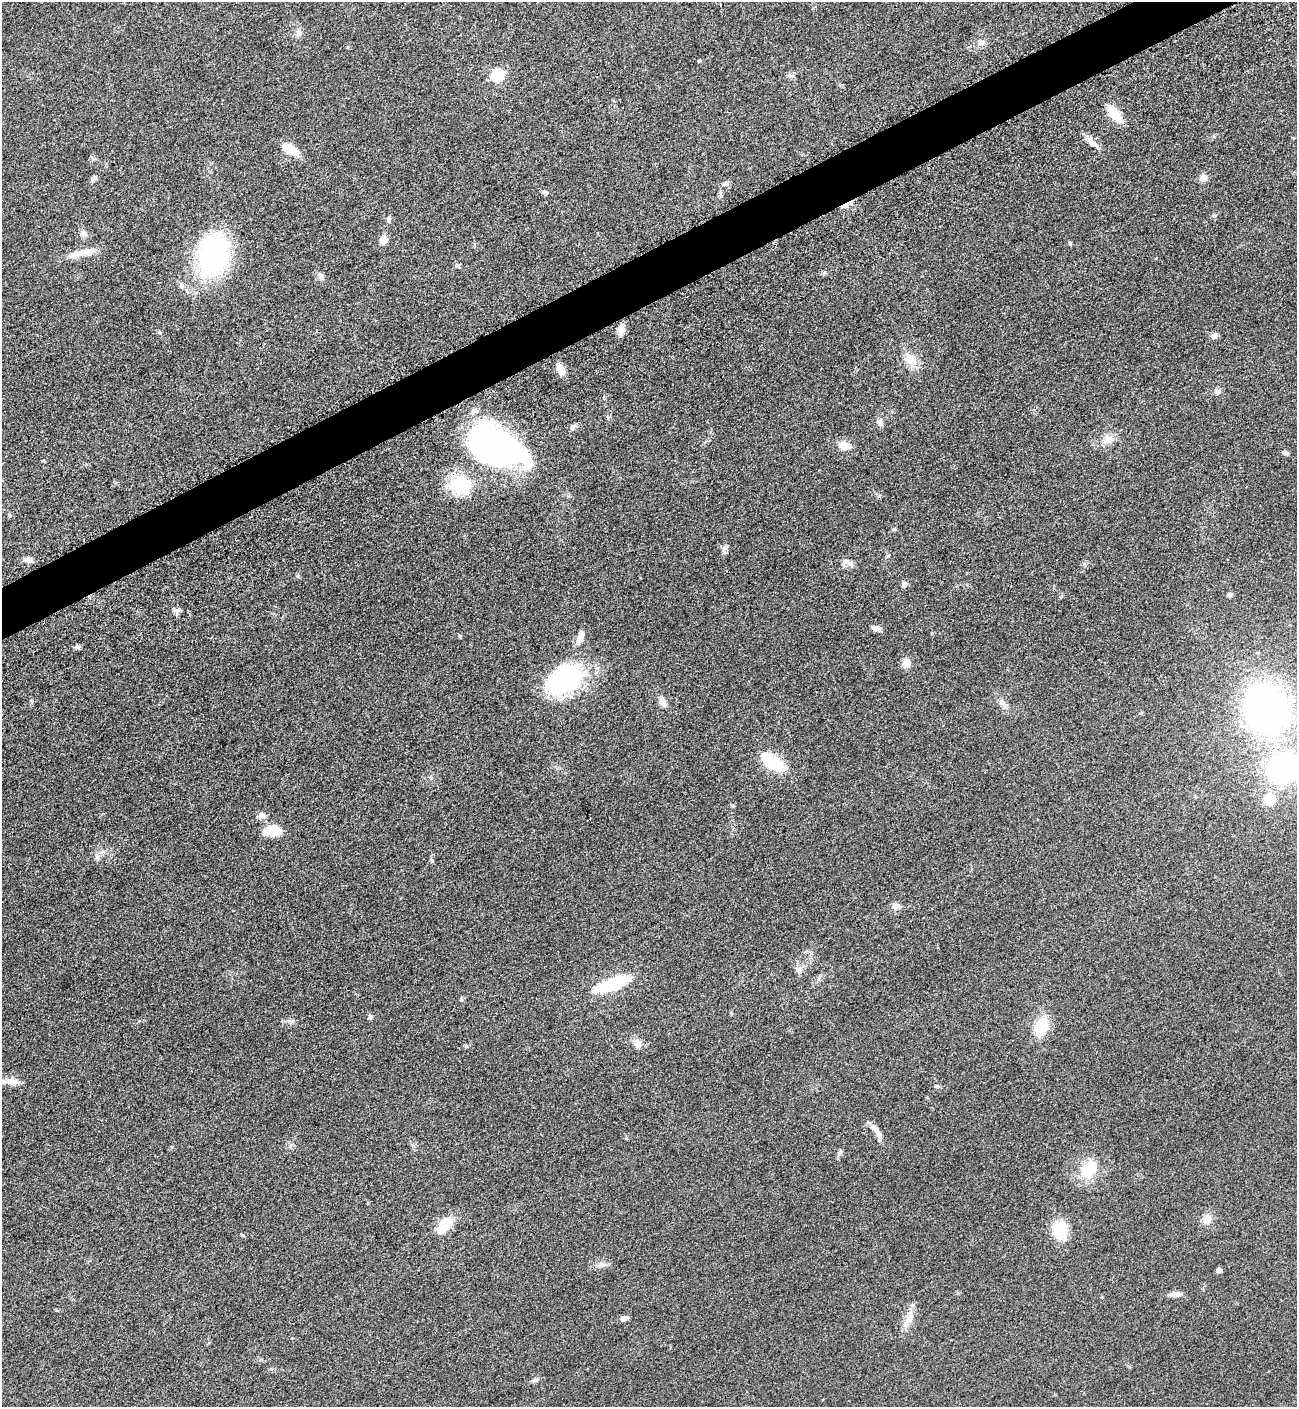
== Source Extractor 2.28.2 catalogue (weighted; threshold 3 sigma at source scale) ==
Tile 10 of 4 x 4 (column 2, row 3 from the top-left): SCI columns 1594-2888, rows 1471-2875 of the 5669 x 5702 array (HDU 1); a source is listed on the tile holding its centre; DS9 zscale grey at full resolution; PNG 1299 x 1409 px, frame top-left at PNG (2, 2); no overlay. Shown black and unused: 3% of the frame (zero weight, under 3 of 5 exposures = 4% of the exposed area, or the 3 px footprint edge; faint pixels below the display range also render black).
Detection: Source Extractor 2.28.2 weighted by HDU 2 'WHT'; one run over the whole footprint, this tile lists its part. Background 0.0527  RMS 0.0062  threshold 0.0278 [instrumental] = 3 sigma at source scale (4.5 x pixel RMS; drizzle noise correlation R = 1.50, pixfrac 1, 0.05/0.05 arcsec/px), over >= 5 px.
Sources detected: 80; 3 inside a brighter object's white glare — not listed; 2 inside a brighter listed object's ellipse — not listed separately; the other 75 listed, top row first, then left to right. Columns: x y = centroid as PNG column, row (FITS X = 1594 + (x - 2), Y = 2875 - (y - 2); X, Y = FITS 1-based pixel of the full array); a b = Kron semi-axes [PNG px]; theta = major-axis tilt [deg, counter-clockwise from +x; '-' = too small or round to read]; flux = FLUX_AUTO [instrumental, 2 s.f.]
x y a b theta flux
299 33 11 7 63 2.6
981 42 10 9 - 3
497 75 6 6 - 62
1114 114 21 10 -53 12
1091 142 15 7 -44 4.2
290 149 16 9 -31 14
93 178 10 5 53 1.7
1203 178 8 7 - 4.3
726 183 9 6 15 1.6
546 193 6 5 - 1.1
389 219 9 5 74 1.6
83 234 9 9 - 2.7
383 239 8 7 - 6.6
1070 244 6 4 -63 0.9
82 253 35 9 11 9.9
213 255 41 27 82 110
457 266 8 5 -39 1.3
321 276 11 6 -63 2.3
181 285 8 7 - 2
621 330 12 9 73 4
160 333 6 4 -19 0.8
1214 336 8 6 16 2.9
910 360 18 12 -49 10
561 370 11 7 -62 6.5
1217 392 9 8 - 2.1
880 422 8 8 - 2.4
573 427 9 6 71 1.5
1108 439 10 10 - 6.2
844 445 14 9 -9 7.4
495 448 58 39 -24 190
1285 453 6 5 - 1.6
460 485 27 21 -12 28
894 529 5 5 - 0.85
725 547 8 7 - 1.9
28 559 11 7 -4 2.9
851 564 9 6 -36 2.1
904 584 8 6 80 1.8
1229 595 7 5 15 1.2
1061 596 6 4 66 0.9
176 611 9 6 10 2
876 628 11 6 -25 2.8
580 637 18 7 72 5.5
77 647 9 5 15 1.5
906 663 10 9 - 5
564 680 48 30 31 68
662 701 10 8 -60 4.1
1003 703 10 6 -25 2.4
1266 708 40 33 -51 230
773 763 17 9 -36 42
1285 768 31 25 16 110
1269 800 11 10 - 14
733 806 6 4 -45 0.68
262 816 10 9 - 2.8
273 831 18 14 -14 11
97 857 7 4 -71 1.3
896 906 9 8 - 3.6
798 970 9 8 - 3.7
612 985 32 11 21 35
370 1017 7 6 - 1.5
1041 1026 16 10 71 25
638 1044 12 9 -86 4
12 1082 19 9 -8 5.6
876 1131 25 6 -58 4.9
840 1153 10 5 61 1.7
1089 1169 28 19 52 17
368 1203 5 3 - 0.44
1207 1219 13 10 56 5.4
445 1225 22 10 48 17
1060 1230 15 12 89 24
602 1265 12 3 -9 1.9
1219 1270 4 4 - 3
1174 1294 15 6 4 3.2
624 1319 9 5 18 2.7
908 1320 24 8 56 6.3
535 1380 9 4 8 1.3
Isophote crosses this tile's border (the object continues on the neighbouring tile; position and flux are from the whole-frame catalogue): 2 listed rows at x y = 1285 768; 12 1082
Unlisted compact peaks at least as high as the median listed source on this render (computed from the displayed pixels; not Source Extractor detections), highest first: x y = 461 1000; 242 1235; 292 1021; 432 861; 298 576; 1084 564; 699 61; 460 636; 932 633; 825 272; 10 515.